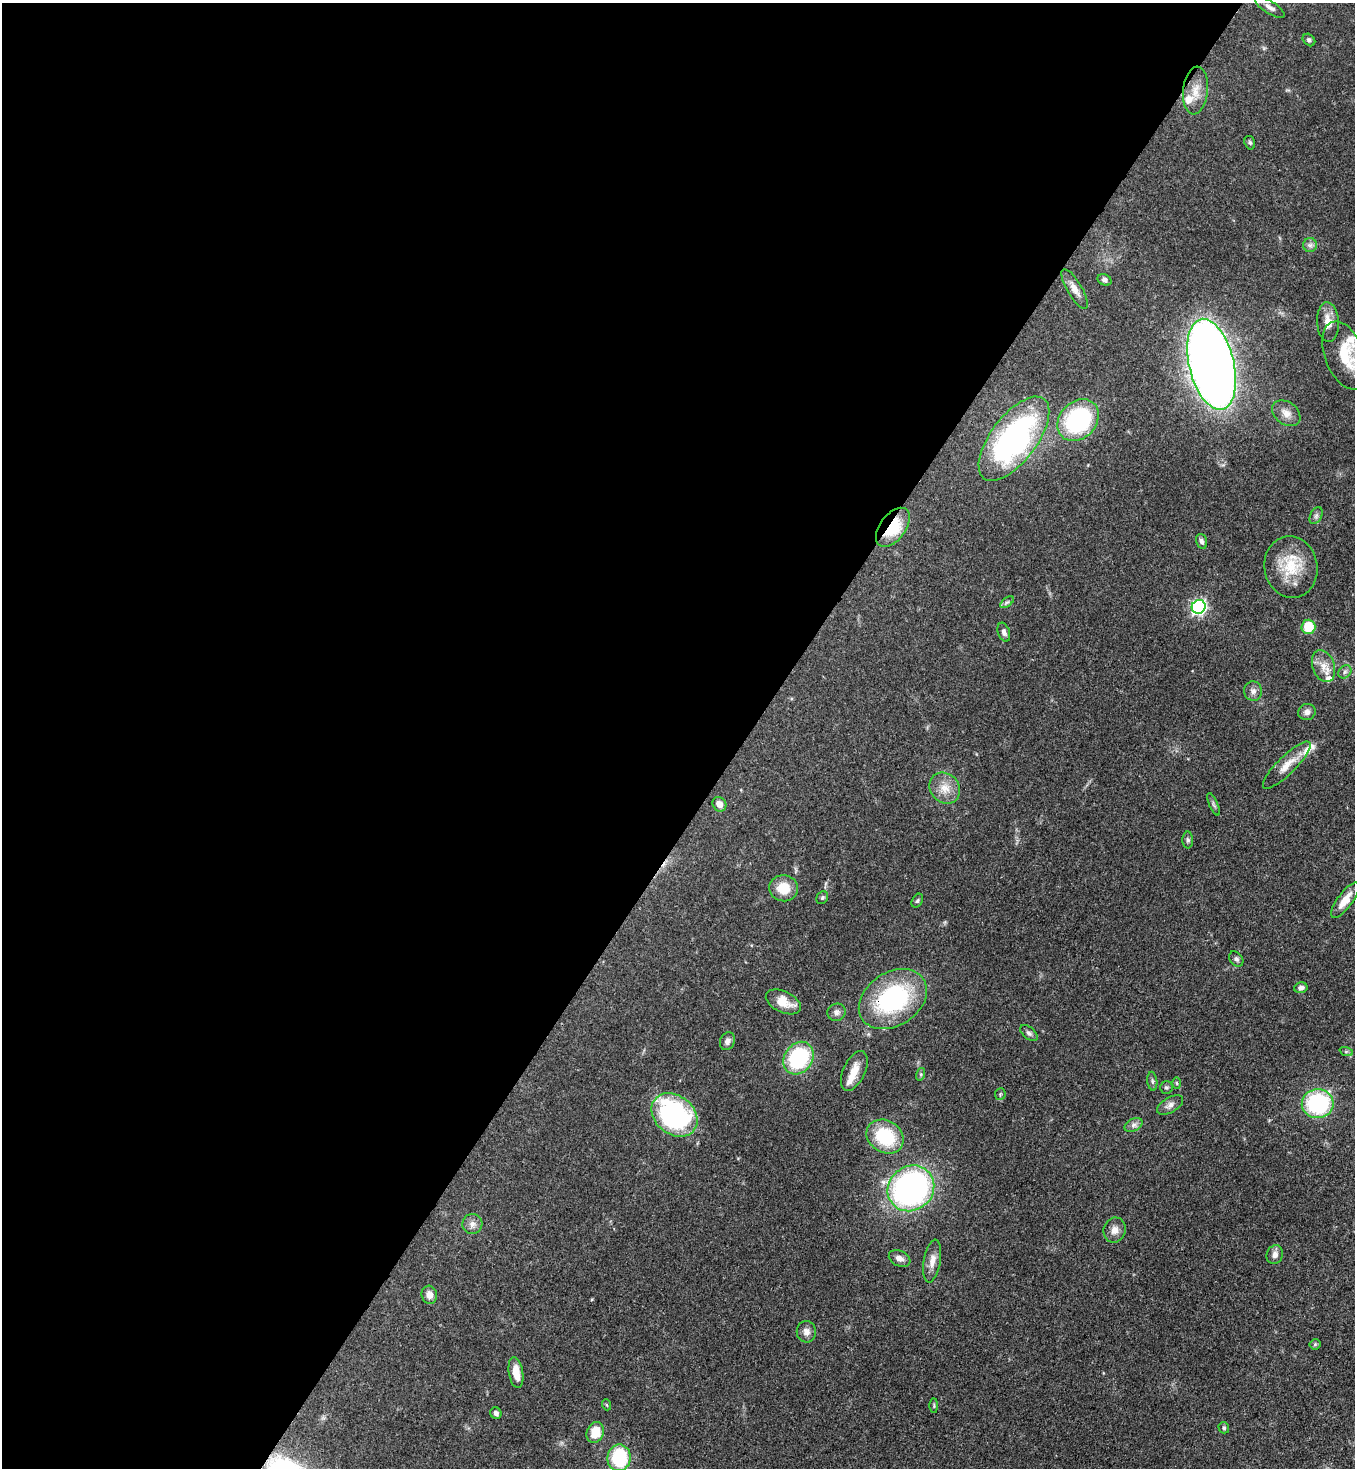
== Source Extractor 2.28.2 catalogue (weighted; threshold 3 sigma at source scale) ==
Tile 5 of 4 x 4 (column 1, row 2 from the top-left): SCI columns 364-1716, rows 2990-4455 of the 6001 x 5979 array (HDU 1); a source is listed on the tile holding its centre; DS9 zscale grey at full resolution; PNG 1357 x 1470 px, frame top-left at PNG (2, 3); each listed source drawn as its Kron ellipse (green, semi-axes under 4 px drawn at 4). Shown black and unused: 55% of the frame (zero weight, under 3 of 4 exposures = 7% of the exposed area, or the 3 px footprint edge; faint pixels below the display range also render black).
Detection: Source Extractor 2.28.2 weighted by HDU 2 'WHT'; one run over the whole footprint, this tile lists its part. Background 0.0699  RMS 0.0036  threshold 0.0163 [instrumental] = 3 sigma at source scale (4.5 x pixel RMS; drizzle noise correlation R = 1.50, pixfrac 1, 0.05/0.05 arcsec/px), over >= 5 px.
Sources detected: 75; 5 inside a brighter listed object's ellipse — not listed separately; the other 70 listed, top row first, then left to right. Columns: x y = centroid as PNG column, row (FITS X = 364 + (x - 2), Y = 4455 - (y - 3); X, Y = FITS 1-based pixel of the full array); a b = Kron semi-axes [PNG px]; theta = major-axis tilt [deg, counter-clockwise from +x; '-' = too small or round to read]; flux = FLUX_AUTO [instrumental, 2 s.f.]
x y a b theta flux
1270 7 17 6 -32 2
1309 40 7 5 -45 0.79
1195 91 24 12 84 5.3
1250 143 7 5 -73 0.66
1310 245 7 7 - 1.1
1104 280 7 5 -28 1.1
1075 289 22 7 -60 3.1
1328 322 20 11 -87 4.5
1345 355 36 19 -69 16
1212 364 46 22 -76 500
1286 413 15 11 -36 3.3
1078 420 23 18 47 41
1014 439 50 23 53 82
1316 516 9 6 63 0.93
893 527 22 13 53 13
1201 541 7 5 -73 1.1
1291 567 31 26 -80 14
1007 602 8 4 36 0.74
1199 607 7 6 - 79
1308 627 7 7 - 10
1004 632 10 6 -70 1.2
1323 666 16 11 -69 4
1345 672 7 6 - 0.9
1253 691 9 9 - 1.6
1307 712 9 8 - 1.5
1287 765 32 9 44 5.2
945 788 16 14 -49 5.1
719 804 8 6 -54 2.5
1214 804 12 4 -67 0.76
1188 840 8 5 -90 0.78
783 888 14 13 - 7
822 898 7 5 57 0.61
1345 900 21 7 54 4.6
917 901 7 5 58 0.62
1236 959 8 6 -51 0.91
1301 988 7 5 15 1.3
893 999 37 26 33 45
783 1002 19 10 -25 5.6
837 1012 9 8 - 1.5
1029 1033 10 6 -40 1
727 1041 9 7 68 1.5
1346 1051 7 4 -19 0.55
798 1058 17 14 54 31
854 1071 21 11 65 4.5
921 1074 6 4 72 0.56
1152 1081 9 5 -83 0.77
1177 1083 6 4 -88 0.45
1166 1088 6 6 - 0.7
1000 1094 6 5 - 0.54
1318 1104 16 14 2 38
1170 1105 14 7 30 1.9
674 1115 25 19 -39 60
1134 1125 9 6 27 1.3
885 1137 19 16 -32 20
911 1188 24 22 40 110
472 1224 10 10 - 2
1115 1230 13 11 71 2.6
1275 1255 10 8 68 1.9
900 1258 11 7 -24 2
932 1261 22 8 80 3.4
429 1295 9 7 -77 2.5
806 1332 10 9 - 2.1
1315 1344 5 5 - 0.56
516 1372 15 7 -81 4.7
607 1405 5 3 - 0.33
934 1406 7 3 90 0.49
496 1413 6 5 - 1.1
1224 1428 6 5 - 0.65
595 1433 11 8 69 7
619 1458 13 11 81 24
Overlapping masked pixels (flux is a lower limit): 2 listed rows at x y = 893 527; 893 999
Isophote crosses this tile's border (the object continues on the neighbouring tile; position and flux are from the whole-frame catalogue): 1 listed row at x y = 1345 355